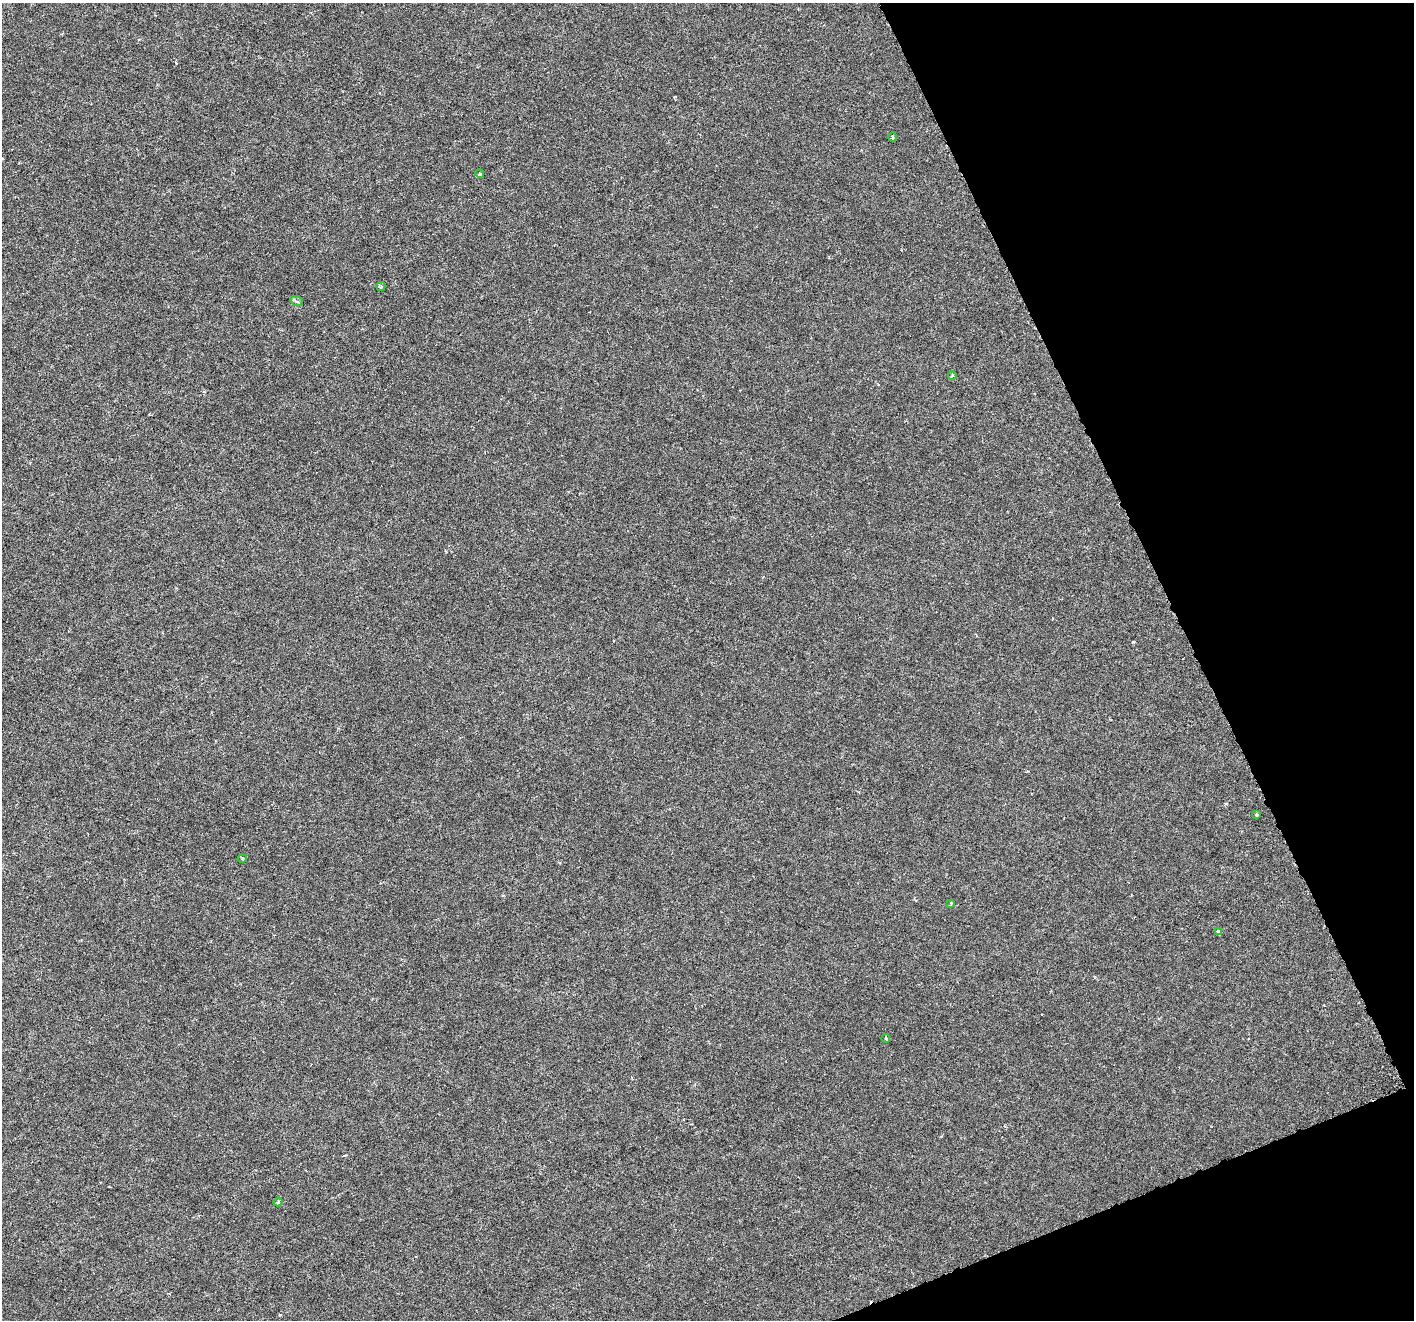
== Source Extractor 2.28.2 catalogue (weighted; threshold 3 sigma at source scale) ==
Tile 12 of 4 x 4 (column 4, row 3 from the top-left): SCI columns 4242-5653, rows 1468-2785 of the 5655 x 5515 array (HDU 1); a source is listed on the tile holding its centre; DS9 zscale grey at full resolution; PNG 1416 x 1322 px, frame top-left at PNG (2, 3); each listed source drawn as its Kron ellipse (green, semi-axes under 4 px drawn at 4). Shown black and unused: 20% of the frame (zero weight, under 3 of 6 exposures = <1% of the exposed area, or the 3 px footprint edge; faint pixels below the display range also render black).
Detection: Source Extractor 2.28.2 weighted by HDU 2 'WHT'; one run over the whole footprint, this tile lists its part. Background -2.01e-04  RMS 9.2e-04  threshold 0.00376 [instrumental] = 3 sigma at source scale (4.09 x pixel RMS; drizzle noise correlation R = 1.36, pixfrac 0.8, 0.0396/0.0396 arcsec/px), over >= 5 px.
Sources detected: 11; all 11 listed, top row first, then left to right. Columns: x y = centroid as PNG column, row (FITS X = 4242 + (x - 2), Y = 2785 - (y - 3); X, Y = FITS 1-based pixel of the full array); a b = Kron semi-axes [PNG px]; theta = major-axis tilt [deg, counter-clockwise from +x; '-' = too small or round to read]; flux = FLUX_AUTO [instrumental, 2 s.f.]
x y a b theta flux
892 137 5 3 - 0.087
480 174 4 3 - 0.079
381 286 4 4 - 0.11
297 301 6 5 - 0.16
952 375 4 3 - 0.11
1257 815 3 3 - 0.12
242 858 5 4 - 0.12
951 904 3 3 - 0.089
1219 931 4 3 - 0.29
886 1039 4 3 - 0.12
278 1202 4 3 - 0.09
Unlisted compact peaks at least as high as the median listed source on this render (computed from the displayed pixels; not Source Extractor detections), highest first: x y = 1133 642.